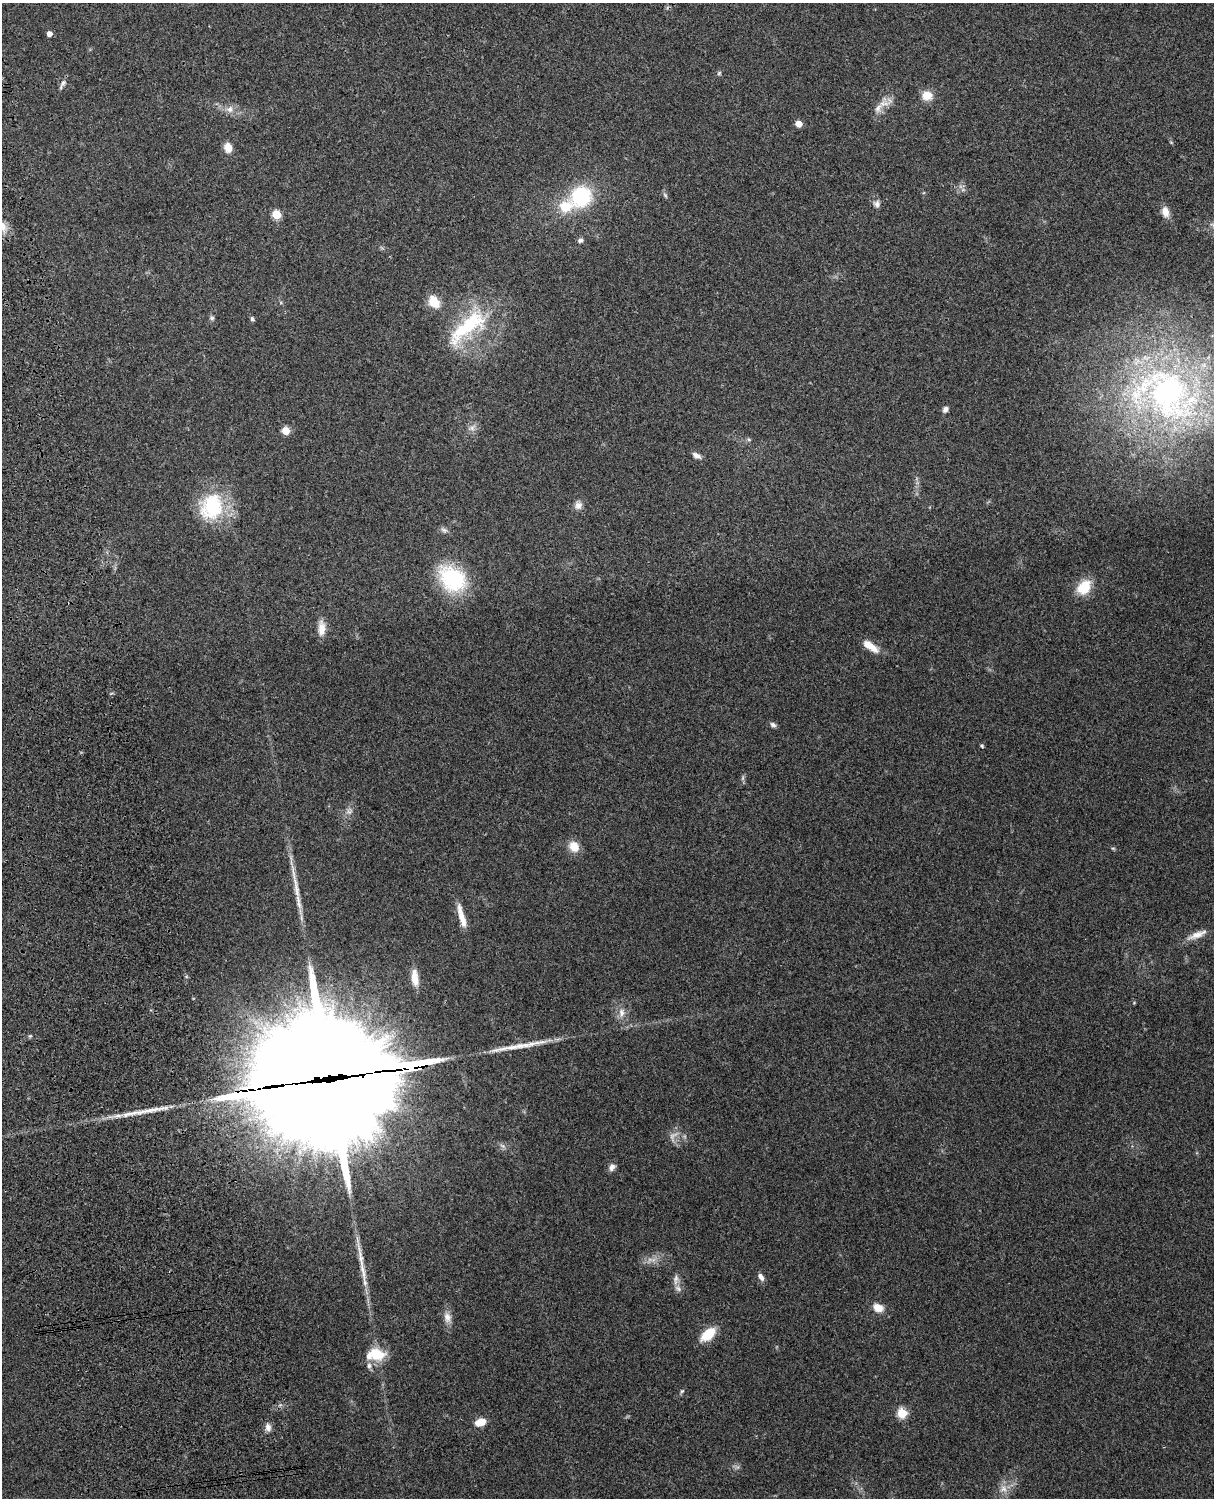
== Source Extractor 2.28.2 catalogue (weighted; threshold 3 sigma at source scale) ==
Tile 7 of 4 x 3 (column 3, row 2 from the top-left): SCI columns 2543-3754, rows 1659-3154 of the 5087 x 4926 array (HDU 1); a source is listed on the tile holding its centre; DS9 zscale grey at full resolution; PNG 1216 x 1500 px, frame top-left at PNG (2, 3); no overlay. Shown black and unused: <1% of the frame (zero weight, under 3 of 4 exposures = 6% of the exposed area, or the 3 px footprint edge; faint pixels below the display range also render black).
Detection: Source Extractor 2.28.2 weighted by HDU 2 'WHT'; one run over the whole footprint, this tile lists its part. Background 0.259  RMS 0.0089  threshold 0.0401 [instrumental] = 3 sigma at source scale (4.5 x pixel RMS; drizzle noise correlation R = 1.50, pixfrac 1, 0.05/0.05 arcsec/px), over >= 5 px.
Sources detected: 67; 3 too faint to see at this stretch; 2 long thin detections or spike segments (spike, bleed or trail) — not listed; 6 inside a brighter listed object's ellipse — not listed separately; the other 56 listed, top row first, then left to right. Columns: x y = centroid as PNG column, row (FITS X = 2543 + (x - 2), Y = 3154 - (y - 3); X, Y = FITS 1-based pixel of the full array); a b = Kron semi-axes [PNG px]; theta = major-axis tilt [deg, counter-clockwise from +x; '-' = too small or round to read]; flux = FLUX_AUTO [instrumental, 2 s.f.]
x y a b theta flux
49 34 5 5 - 4.7
719 73 6 5 - 1.4
62 84 15 5 60 3.2
927 95 10 8 -4 14
883 104 18 12 23 9.4
230 109 10 9 - 5.6
798 124 5 5 - 13
1171 142 6 3 -19 0.81
228 148 13 9 -77 7.6
665 195 7 4 -54 1.6
581 196 22 19 39 65
877 204 10 8 -60 3.8
1165 212 14 9 -78 7
276 214 5 5 - 37
2 226 15 11 -67 9.6
580 240 7 6 - 2.3
434 302 15 11 -57 15
212 318 7 6 - 1.9
252 319 6 5 - 1.8
467 327 67 23 40 72
1168 394 86 64 -48 340
945 409 7 5 52 3.4
472 428 11 7 40 4.3
286 431 5 5 - 21
749 439 6 4 -30 1.4
696 455 11 6 -29 4.1
578 505 11 10 - 5.1
212 507 34 29 67 62
444 530 10 6 -11 2.7
453 579 25 19 -38 88
1084 587 19 14 50 21
321 628 20 9 89 9.3
870 646 21 8 -35 12
773 725 9 5 -32 2.5
982 746 5 4 - 1.1
574 846 13 11 -50 12
1113 848 6 4 -2 1
296 888 44 7 -80 17
461 916 31 7 -75 13
1197 935 29 8 22 9.5
414 975 16 10 -87 8.9
621 1013 14 8 80 6.3
330 1079 85 37 7 41000
133 1113 43 6 12 19
612 1167 10 7 61 4.1
761 1277 10 6 -57 4
676 1279 16 6 84 4.5
878 1308 12 9 -24 9.3
447 1317 14 10 -81 6.8
708 1334 17 9 40 21
377 1354 20 15 -11 22
682 1391 6 5 - 1.3
902 1413 5 5 - 45
480 1422 10 7 17 13
268 1427 10 8 -84 4.5
1003 1489 11 10 - 6.9
Overlapping masked pixels (flux is a lower limit): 1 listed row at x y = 330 1079
Isophote crosses this tile's border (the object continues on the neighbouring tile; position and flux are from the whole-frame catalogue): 1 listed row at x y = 2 226